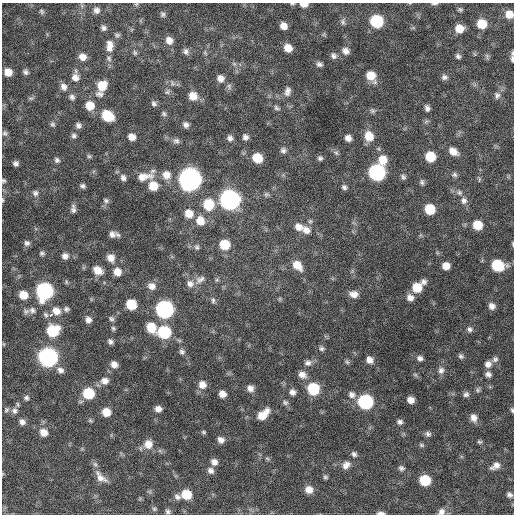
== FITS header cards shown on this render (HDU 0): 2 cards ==
NAXIS1  =                  512 / Axis length
NAXIS2  =                  512 / Axis length

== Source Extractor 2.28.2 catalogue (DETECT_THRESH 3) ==
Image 512 x 512 px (HDU 0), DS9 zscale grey, 1 PNG px = 1 image px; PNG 516 x 516 px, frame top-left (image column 1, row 512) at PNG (2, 3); no overlay
Background 389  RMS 21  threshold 63.5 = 3 sigma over >= 5 px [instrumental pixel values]
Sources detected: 206; all 206 listed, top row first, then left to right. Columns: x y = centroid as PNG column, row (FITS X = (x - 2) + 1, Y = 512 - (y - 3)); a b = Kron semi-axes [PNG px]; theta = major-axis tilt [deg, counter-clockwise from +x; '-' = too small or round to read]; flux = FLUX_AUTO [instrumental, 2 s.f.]
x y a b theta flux
434 3 9 3 0 2.6e+03
292 4 6 3 -1 1.6e+03
304 4 8 5 -2 1.1e+04
460 9 6 5 - 2.6e+03
96 10 7 7 - 5.8e+03
42 11 8 6 -48 3.1e+03
163 14 7 6 - 3.2e+03
509 14 8 7 - 1.6e+04
376 21 8 8 - 9.6e+04
343 22 9 6 -80 4.0e+03
482 24 8 8 - 3.0e+04
283 26 7 6 - 1.1e+04
103 28 6 6 - 3.9e+03
459 28 8 7 - 1.8e+04
324 34 7 4 72 1.9e+03
117 35 7 5 15 2.8e+03
169 41 8 7 - 1.1e+04
110 46 15 9 -90 1.2e+04
288 48 7 6 - 1.5e+04
186 51 8 7 - 4.9e+03
345 51 10 8 -29 7.5e+03
135 53 7 5 -89 2.7e+03
334 56 8 7 - 4.9e+03
458 56 7 6 - 3.7e+03
487 56 9 4 -79 2.7e+03
83 57 8 7 - 9.9e+03
109 58 8 5 -52 3.4e+03
512 59 11 4 -86 4.3e+03
319 64 7 5 -19 4.3e+03
8 72 7 7 - 1.5e+04
26 72 7 6 - 4.1e+03
371 76 10 8 -55 2.3e+04
75 77 9 9 - 9.4e+03
444 77 7 7 - 4.4e+03
220 78 8 8 - 8.6e+03
102 86 9 8 - 2.7e+04
64 87 10 8 -59 7.7e+03
287 91 12 8 78 7.2e+03
167 92 8 5 59 3.4e+03
100 94 12 8 -3 6.0e+03
497 95 9 8 - 5.5e+03
193 96 9 9 - 1.5e+04
72 97 7 7 - 4.5e+03
31 98 7 4 17 2.5e+03
154 103 7 6 - 3.8e+03
90 105 9 8 - 2.1e+04
277 108 9 6 -31 3.7e+03
427 108 6 5 - 4.6e+03
372 111 7 6 - 3.1e+03
164 114 7 6 - 3.0e+03
108 116 9 7 -37 5.2e+04
53 124 7 6 - 2.9e+03
78 125 6 6 - 4.8e+03
186 125 7 6 - 5.1e+03
5 133 8 6 -33 3.4e+03
74 136 6 5 - 3.6e+03
369 136 10 9 - 2.2e+04
132 137 7 6 - 1.0e+04
245 137 7 6 - 5.1e+03
230 138 8 6 -81 5.1e+03
348 138 6 6 - 7.5e+03
176 141 9 7 -13 4.6e+03
379 149 6 4 -71 2.1e+03
283 150 8 6 -70 4.4e+03
453 151 11 8 -33 1.2e+04
336 153 8 5 -30 3.0e+03
89 156 6 5 - 2.3e+03
430 157 8 8 - 3.2e+04
257 158 8 7 - 3.2e+04
320 158 6 6 - 3.4e+03
57 160 7 6 - 3.6e+03
383 160 10 9 - 2.0e+04
16 163 5 5 - 4.2e+03
377 172 9 9 - 3.2e+05
166 175 10 10 - 1.3e+04
455 175 7 7 - 3.5e+03
144 177 23 10 10 2.0e+04
403 177 8 6 -58 3.6e+03
123 178 8 6 -67 5.3e+03
190 179 10 9 - 1.2e+06
479 179 7 3 85 1.7e+03
4 181 5 5 - 2.1e+03
422 182 7 5 -83 3.3e+03
83 186 6 5 - 3.6e+03
153 186 9 8 - 2.3e+04
344 187 6 5 - 3.7e+03
459 192 7 6 - 4.2e+03
35 193 8 7 - 4.5e+03
266 194 7 6 - 3.1e+03
3 200 5 3 - 1.4e+03
229 200 10 9 - 6.8e+05
106 201 8 7 - 3.4e+03
464 201 9 8 - 6.8e+03
208 204 10 9 - 4.8e+04
73 209 10 5 -85 4.7e+03
430 209 8 7 - 4.3e+04
189 213 9 9 - 1.6e+04
200 221 10 10 - 1.7e+04
310 221 5 5 - 2.5e+03
477 225 8 7 - 2.8e+04
299 227 11 9 -28 1.1e+04
306 230 11 9 -35 1.1e+04
112 234 9 8 - 7.3e+03
27 243 7 7 - 4.2e+03
224 245 8 8 - 3.8e+04
197 247 7 6 - 3.4e+03
42 253 7 5 -15 2.9e+03
65 256 7 7 - 6.8e+03
111 258 9 8 - 1.2e+04
297 265 12 8 -45 1.9e+04
498 265 10 8 -15 6.3e+04
446 266 7 7 - 1.4e+04
98 270 11 8 -32 1.6e+04
117 272 9 8 - 1.3e+04
200 279 14 8 31 7.7e+03
217 280 5 5 - 2.2e+03
423 282 8 7 - 5.6e+03
190 284 10 9 - 9.3e+03
152 286 10 9 - 1.0e+04
417 287 9 8 - 2.9e+04
44 291 9 9 - 3.2e+05
354 294 10 7 -11 9.8e+03
23 295 7 7 - 2.0e+04
410 298 8 8 - 9.0e+03
280 299 6 4 -72 1.7e+03
213 300 8 5 90 3.3e+03
131 304 8 7 - 4.2e+04
492 306 8 7 - 7.2e+03
66 309 7 6 - 3.9e+03
164 309 9 9 - 4.3e+05
32 310 8 7 - 4.7e+03
26 311 8 7 - 3.7e+03
56 311 10 9 - 1.3e+04
46 315 8 6 -63 3.2e+03
50 315 4 3 - 1.1e+04
111 319 7 6 - 3.3e+03
88 320 7 6 - 6.5e+03
151 327 11 9 -65 2.7e+04
113 328 6 5 - 2.5e+03
470 329 8 7 - 4.4e+03
53 331 10 9 - 5.7e+04
164 332 9 8 - 9.9e+04
110 341 7 5 -49 4.1e+03
321 349 7 6 - 3.4e+03
182 352 7 7 - 4.0e+03
461 356 7 6 - 3.3e+03
48 357 9 9 - 5.8e+05
420 358 8 6 -26 4.8e+03
495 359 9 8 - 4.8e+03
369 360 8 7 - 8.7e+03
347 362 7 5 -67 2.5e+03
308 363 10 7 7 6.1e+03
114 364 8 7 - 9.0e+03
488 364 8 8 - 7.9e+03
60 370 10 7 -24 6.2e+03
441 370 9 8 - 6.1e+03
488 374 7 6 - 5.2e+03
302 375 10 8 -26 8.9e+03
105 381 10 8 -7 8.9e+03
202 385 9 9 - 1.1e+04
250 388 8 7 - 8.2e+03
313 389 9 8 - 7.2e+04
478 390 7 6 - 2.8e+03
292 392 7 6 - 6.3e+03
88 393 9 8 - 5.6e+04
222 394 6 6 - 9.9e+03
466 394 7 7 - 4.3e+03
352 395 10 9 - 7.1e+03
26 398 7 6 - 3.2e+03
411 400 6 6 - 1.1e+04
285 402 7 6 - 3.3e+03
365 402 9 8 - 2.0e+05
158 409 7 6 - 7.8e+03
6 410 7 6 - 2.8e+03
512 410 7 4 -74 2.4e+03
14 411 9 8 - 6.0e+03
106 412 8 7 - 1.9e+04
263 415 14 7 42 2.0e+04
474 418 9 7 -68 9.1e+03
22 422 8 6 -42 6.5e+03
400 422 7 6 - 4.2e+03
43 432 9 8 - 1.2e+04
203 432 6 4 -2 2.2e+03
428 434 8 6 -32 4.2e+03
221 440 8 7 - 6.9e+03
479 442 7 5 -1 2.4e+03
148 444 10 10 - 1.5e+04
421 445 7 5 -27 2.5e+03
354 454 8 6 -41 3.9e+03
267 458 6 4 -19 2.0e+03
214 462 8 7 - 7.4e+03
346 465 11 8 41 8.7e+03
495 466 13 8 30 8.9e+03
401 468 7 6 - 3.9e+03
211 471 8 7 - 6.0e+03
101 477 20 9 -42 1.3e+04
325 477 6 5 - 2.6e+03
425 480 8 7 - 5.3e+04
309 490 8 7 - 1.3e+04
186 494 8 8 - 3.5e+04
509 495 7 6 - 4.2e+03
177 497 9 6 -44 5.2e+03
154 509 7 5 -21 2.5e+03
168 511 6 6 - 3.5e+03
441 512 9 8 - 6.5e+03
381 513 8 3 1 5.6e+03
At the frame edge (FLAGS 8, measured only in part): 11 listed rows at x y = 434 3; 292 4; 304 4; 509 14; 512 59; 4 181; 3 200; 498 265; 512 410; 441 512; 381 513